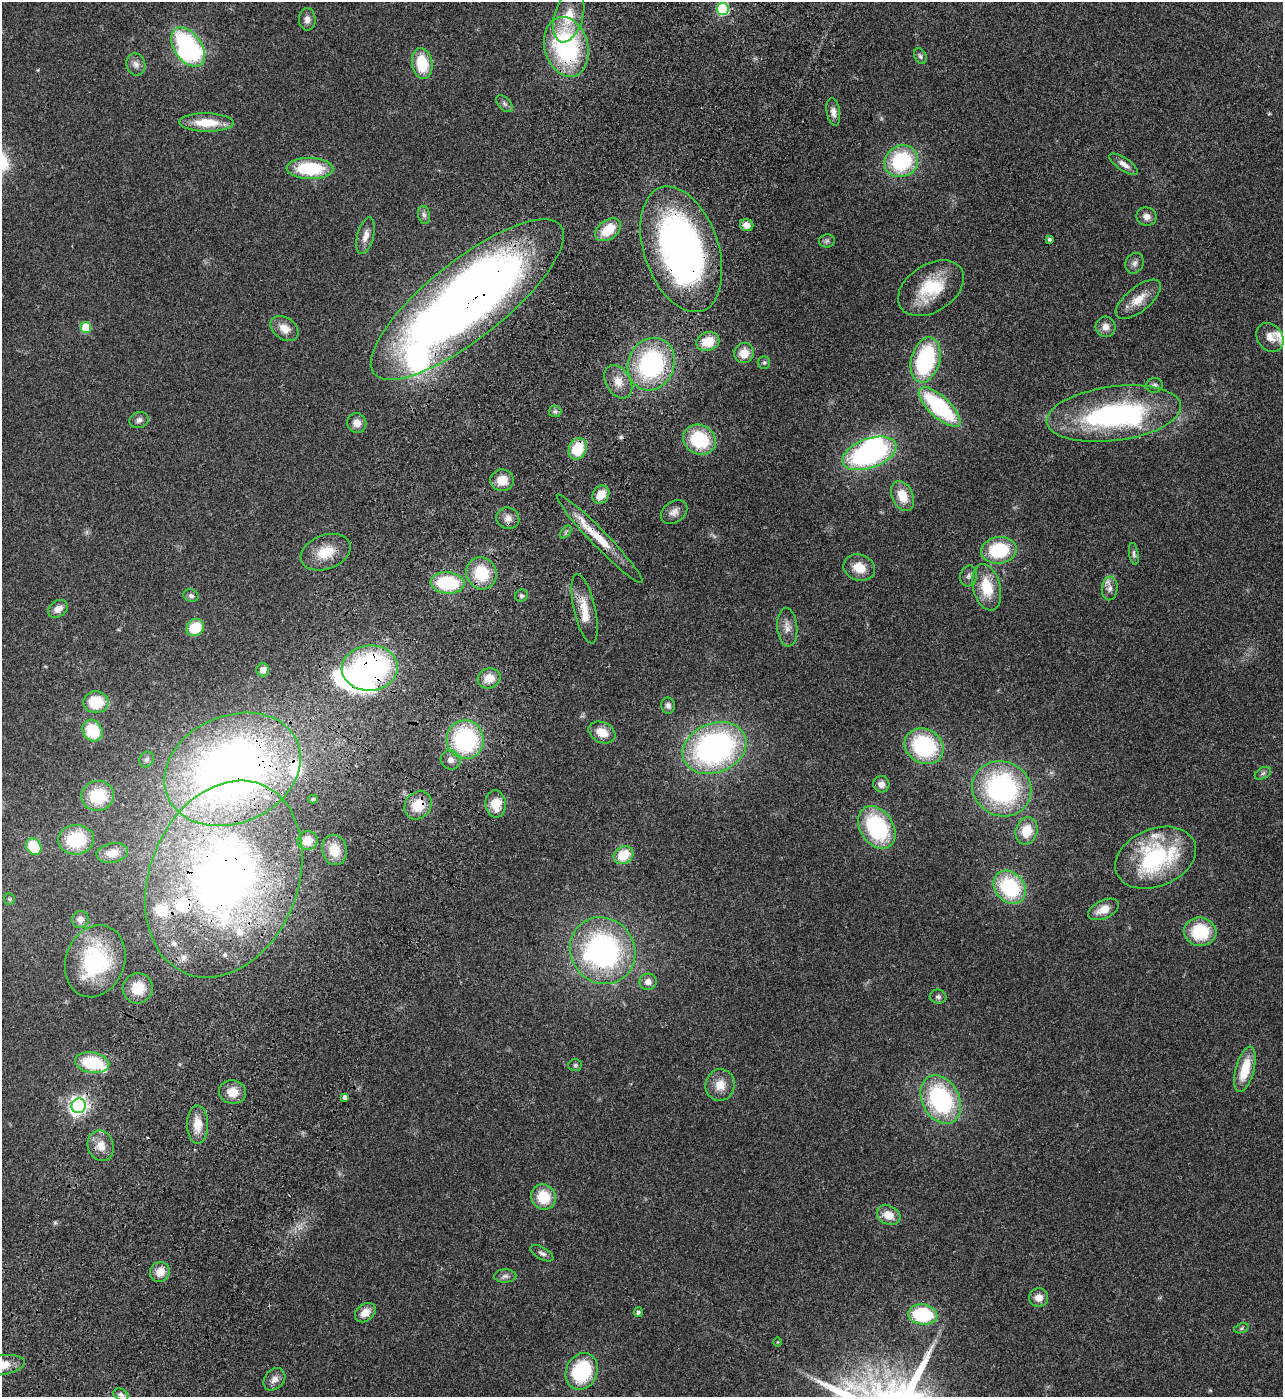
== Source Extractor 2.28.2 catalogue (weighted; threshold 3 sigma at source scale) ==
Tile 7 of 4 x 4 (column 3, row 2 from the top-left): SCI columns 2930-4210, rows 2995-4389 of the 5987 x 5985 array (HDU 1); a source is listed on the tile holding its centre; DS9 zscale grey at full resolution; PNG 1285 x 1399 px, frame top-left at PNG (2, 2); each listed source drawn as its Kron ellipse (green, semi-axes under 4 px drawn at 4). Shown black and unused: <1% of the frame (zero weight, under 3 of 4 exposures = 13% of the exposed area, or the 3 px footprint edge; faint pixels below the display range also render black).
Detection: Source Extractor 2.28.2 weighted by HDU 2 'WHT'; one run over the whole footprint, this tile lists its part. Background 0.133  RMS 0.0074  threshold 0.0332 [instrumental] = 3 sigma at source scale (4.5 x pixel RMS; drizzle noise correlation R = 1.50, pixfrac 1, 0.05/0.05 arcsec/px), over >= 5 px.
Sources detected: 151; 4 too faint to see at this stretch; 4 inside a brighter object's white glare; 2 cosmic-ray / hot-pixel residue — neither listed nor drawn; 9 inside a brighter listed object's ellipse — not listed separately; the other 132 listed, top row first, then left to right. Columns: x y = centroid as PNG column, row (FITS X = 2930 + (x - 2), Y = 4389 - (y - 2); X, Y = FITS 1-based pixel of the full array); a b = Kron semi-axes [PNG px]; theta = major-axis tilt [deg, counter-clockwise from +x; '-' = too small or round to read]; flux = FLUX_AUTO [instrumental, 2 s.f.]
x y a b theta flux
723 9 6 6 - 72
569 16 27 14 73 17
307 19 11 8 88 4
188 47 22 13 -56 130
566 47 30 21 -75 100
920 56 8 6 -62 1.7
422 63 16 10 -81 25
136 64 11 9 -72 4.1
504 104 10 6 -46 2.1
833 112 14 6 -81 3.9
206 122 27 9 -1 19
901 161 17 15 31 56
1124 164 16 6 -34 4.3
310 168 23 11 -1 41
424 215 9 6 -80 2.3
1146 216 10 9 - 4.1
747 225 7 6 - 5.1
608 230 14 9 36 17
365 236 19 8 76 5.9
1049 239 3 3 - 1.5
827 241 8 6 3 1.8
681 249 65 37 -71 300
1134 263 10 8 63 3.4
931 288 36 23 33 36
467 299 119 39 39 780
1138 299 27 12 39 12
1105 327 10 10 - 5.4
86 328 5 5 - 28
284 328 15 10 -35 8.2
1270 337 15 12 -53 6.2
708 342 12 9 16 16
744 353 10 10 - 10
925 360 23 14 75 80
764 363 6 6 - 1.4
651 364 27 23 66 98
618 382 18 12 -59 9.2
1154 385 8 7 - 2.1
940 407 27 10 -43 82
555 411 6 6 - 1.7
1114 414 67 27 7 140
139 420 10 8 21 2.8
357 423 10 9 - 5.8
700 440 17 14 -27 39
578 449 11 8 68 24
869 453 28 14 20 130
502 480 12 11 - 11
601 495 9 8 - 9.7
903 496 16 10 -66 14
674 512 14 10 36 4.8
508 518 11 10 - 5.1
566 532 7 4 53 1.2
600 539 61 8 -46 22
999 550 17 13 7 40
326 552 26 17 21 17
1134 554 11 5 -82 1.8
859 568 16 13 -19 12
481 573 16 15 - 28
969 576 10 8 74 3.2
447 583 17 10 -5 46
987 587 24 13 -76 23
1110 588 12 8 86 3.5
191 596 8 6 -18 1.9
521 596 6 6 - 1.6
58 609 11 7 33 5.5
585 609 35 10 -77 13
787 627 19 10 -85 6.2
195 628 9 8 - 23
370 668 28 22 4 150
263 670 6 6 - 4.4
489 678 11 10 - 10
96 702 12 11 - 24
668 706 8 7 - 2.7
92 731 11 9 -56 28
602 732 14 10 -25 12
465 740 19 18 - 84
924 746 20 17 -30 67
714 748 33 24 22 190
147 759 8 7 - 2
451 760 10 9 - 4.2
233 769 70 53 24 480
1263 773 9 5 30 1.9
881 784 8 8 - 4.4
1002 789 30 27 -25 120
98 796 16 15 - 31
313 799 5 4 - 1.3
496 804 13 10 -85 14
418 805 15 13 54 16
877 827 23 16 -58 70
1026 831 14 10 75 16
76 840 18 14 5 36
308 840 10 9 - 8.4
34 847 8 7 - 26
334 850 15 12 -79 14
112 853 16 9 11 8.3
623 855 10 8 31 18
1156 858 42 28 22 84
224 879 102 74 68 450
1010 887 18 14 -48 55
9 899 6 5 - 1.1
1104 909 16 9 25 9.3
80 919 8 8 - 3.6
1200 932 16 14 -7 32
603 951 34 32 -52 150
95 961 37 29 70 66
648 982 9 8 - 4.5
138 988 15 15 - 16
938 997 8 7 - 2
92 1063 17 10 -10 38
575 1065 7 5 3 1.3
1245 1069 23 9 75 21
720 1085 16 14 76 10
233 1092 13 11 -10 11
345 1097 4 4 - 2.5
941 1100 26 18 -63 89
79 1106 7 7 - 300
197 1125 19 10 -90 12
101 1146 15 13 -70 8.4
543 1197 13 12 - 21
889 1215 12 9 -27 9.2
542 1253 13 6 -29 2.5
160 1272 10 9 - 8.5
505 1276 11 6 1 2.7
1039 1297 9 9 - 6.1
638 1312 5 4 - 1.4
365 1313 11 8 39 7.9
923 1314 15 10 -5 49
1241 1328 7 4 20 1.1
777 1342 5 3 - 0.51
2 1365 23 9 9 12
582 1371 19 15 65 49
274 1379 12 9 47 4.5
121 1395 8 5 -29 2.1
Overlapping masked pixels (flux is a lower limit): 12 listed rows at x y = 566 47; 681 249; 467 299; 651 364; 578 449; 600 539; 585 609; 370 668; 233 769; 418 805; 224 879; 603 951
Isophote crosses this tile's border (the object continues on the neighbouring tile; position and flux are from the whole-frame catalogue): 1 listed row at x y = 2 1365